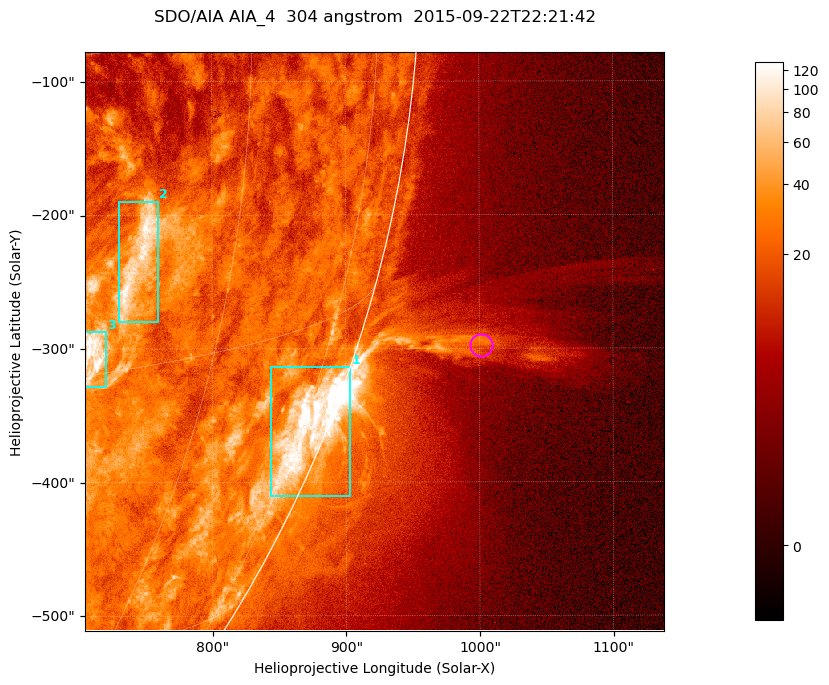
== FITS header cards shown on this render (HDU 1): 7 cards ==
TELESCOP= 'SDO/AIA '           / For AIA: SDO/AIA
INSTRUME= 'AIA_4   '           / For AIA: AIA_ATA1, AIA_ATA2, AIA_ATA3 or AIA_AT
WAVELNTH=                  304 / [angstrom] Wavelength
WAVEUNIT= 'angstrom'           / Wavelength unit: angstrom
DATE-OBS= '2015-09-22T22:21:42.123' / [ISO] Date when observation started; ISO 8
CTYPE1  = 'HPLN-TAN'           / CTYPE1; Typically HPLN
CTYPE2  = 'HPLT-TAN'           / CTYPE2; Typically HPLT

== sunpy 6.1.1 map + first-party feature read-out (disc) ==
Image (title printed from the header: SDO/AIA AIA_4  304 angstrom  2015-09-22T22:21:42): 722 x 722 px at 0.6 arcsec/px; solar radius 956 arcsec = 1593 px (partial field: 2.9% of the solar disc is inside the frame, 45% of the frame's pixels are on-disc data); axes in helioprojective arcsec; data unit not stated in the header (colour bar unlabelled)
Orientation: roll -0.132 deg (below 1 deg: not rotated)
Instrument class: DISC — disc imager (sunpy class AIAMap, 304 A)
Bright regions (active regions / flare kernels): reference = the on-disc median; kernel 7 px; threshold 5 sigma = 47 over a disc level ~23.2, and >= 1.15x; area >= 521 px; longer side >= 9 px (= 5.4 arcsec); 3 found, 3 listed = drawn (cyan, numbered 1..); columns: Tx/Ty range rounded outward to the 2 arcsec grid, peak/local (2 s.f.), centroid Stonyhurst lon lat
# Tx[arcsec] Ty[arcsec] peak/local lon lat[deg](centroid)
1 844..904 -410..-314 10 +77 -21
2 730..760 -280..-188 4.8 +52 -10
3 704..722 -328..-286 5.8 +50 -14
Off-limb structures (1.02-1.3 R_sun): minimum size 260 px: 4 found; the strongest spans PA ~250..255 deg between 1.02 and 1.2 R_sun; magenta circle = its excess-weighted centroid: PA ~255 deg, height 1.09 R_sun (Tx ~1002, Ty ~-298 arcsec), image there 3.9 x the reference